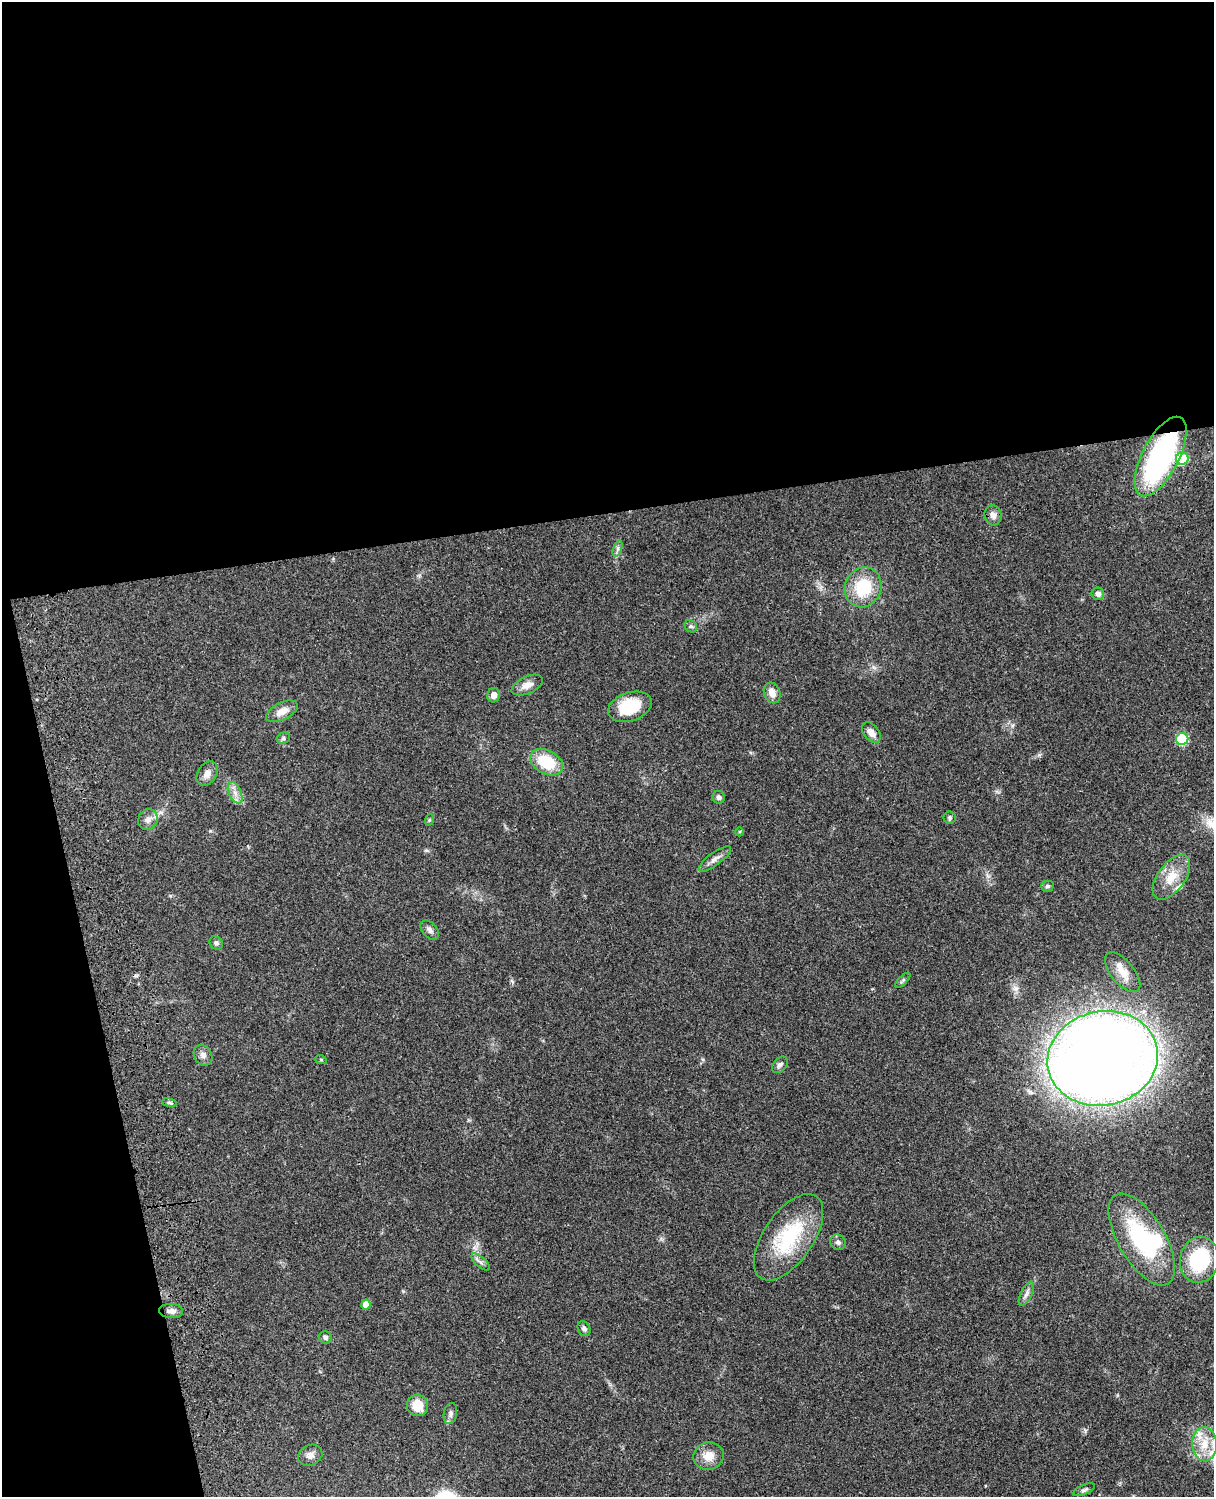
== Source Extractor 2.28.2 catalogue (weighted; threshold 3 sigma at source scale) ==
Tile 1 of 4 x 3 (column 1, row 1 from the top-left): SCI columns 121-1332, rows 3269-4763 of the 5088 x 4927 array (HDU 1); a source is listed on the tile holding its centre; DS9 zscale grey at full resolution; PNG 1216 x 1499 px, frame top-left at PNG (2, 2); each listed source drawn as its Kron ellipse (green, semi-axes under 4 px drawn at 4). Shown black and unused: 39% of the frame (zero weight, under 3 of 4 exposures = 6% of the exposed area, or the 3 px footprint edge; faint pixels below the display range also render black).
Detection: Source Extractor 2.28.2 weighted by HDU 2 'WHT'; one run over the whole footprint, this tile lists its part. Background 0.0774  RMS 0.0058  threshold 0.0259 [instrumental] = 3 sigma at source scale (4.5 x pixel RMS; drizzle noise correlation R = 1.50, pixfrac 1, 0.05/0.05 arcsec/px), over >= 5 px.
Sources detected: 56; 1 inside a brighter object's white glare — neither listed nor drawn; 4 inside a brighter listed object's ellipse — not listed separately; the other 51 listed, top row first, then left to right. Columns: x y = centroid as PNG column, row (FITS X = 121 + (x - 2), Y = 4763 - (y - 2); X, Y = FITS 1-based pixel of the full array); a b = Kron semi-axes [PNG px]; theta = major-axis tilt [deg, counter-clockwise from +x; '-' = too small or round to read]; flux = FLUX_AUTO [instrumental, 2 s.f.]
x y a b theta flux
1161 456 44 18 63 130
1182 459 6 6 - 33
993 515 10 8 -75 3.4
618 548 9 4 71 1.5
863 587 20 18 67 25
1098 594 6 6 - 2.4
691 626 7 5 -44 1.3
527 685 17 8 24 4.7
772 693 11 8 -69 4.6
494 695 7 6 - 3.1
630 707 22 14 19 20
282 711 17 8 27 6.3
871 732 12 7 -52 4.2
283 738 7 5 25 1.2
1182 739 6 6 - 33
547 762 17 11 -29 23
207 774 13 9 59 4.3
235 793 11 6 -65 3.4
719 797 6 6 - 1.4
950 818 6 6 - 1.1
148 820 10 9 - 3.2
429 820 6 3 71 0.58
739 832 4 3 - 0.64
715 859 19 6 36 3.4
1171 877 26 13 54 11
1047 886 6 5 - 1.2
430 930 11 7 -48 2.3
216 943 7 6 - 1.6
1123 972 24 11 -51 7.5
903 980 10 4 45 1.2
203 1055 11 8 -57 2.7
1103 1058 55 47 12 1000
321 1060 6 3 -20 0.6
780 1065 9 6 49 1.7
169 1103 7 4 -8 0.92
789 1237 49 24 56 43
1142 1239 52 23 -59 56
838 1242 8 7 - 2
1199 1260 23 19 79 44
481 1262 11 5 -42 1.9
1026 1294 13 5 63 2.3
366 1304 5 4 - 5.9
171 1311 12 7 -2 3.1
584 1329 8 6 -64 1.9
325 1337 6 6 - 1.5
417 1405 11 10 - 11
450 1414 11 6 80 2.1
1205 1444 17 12 -87 11
310 1455 12 10 25 3.3
709 1456 15 13 13 7.3
1084 1490 11 5 23 1.5
Overlapping masked pixels (flux is a lower limit): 1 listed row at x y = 1161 456